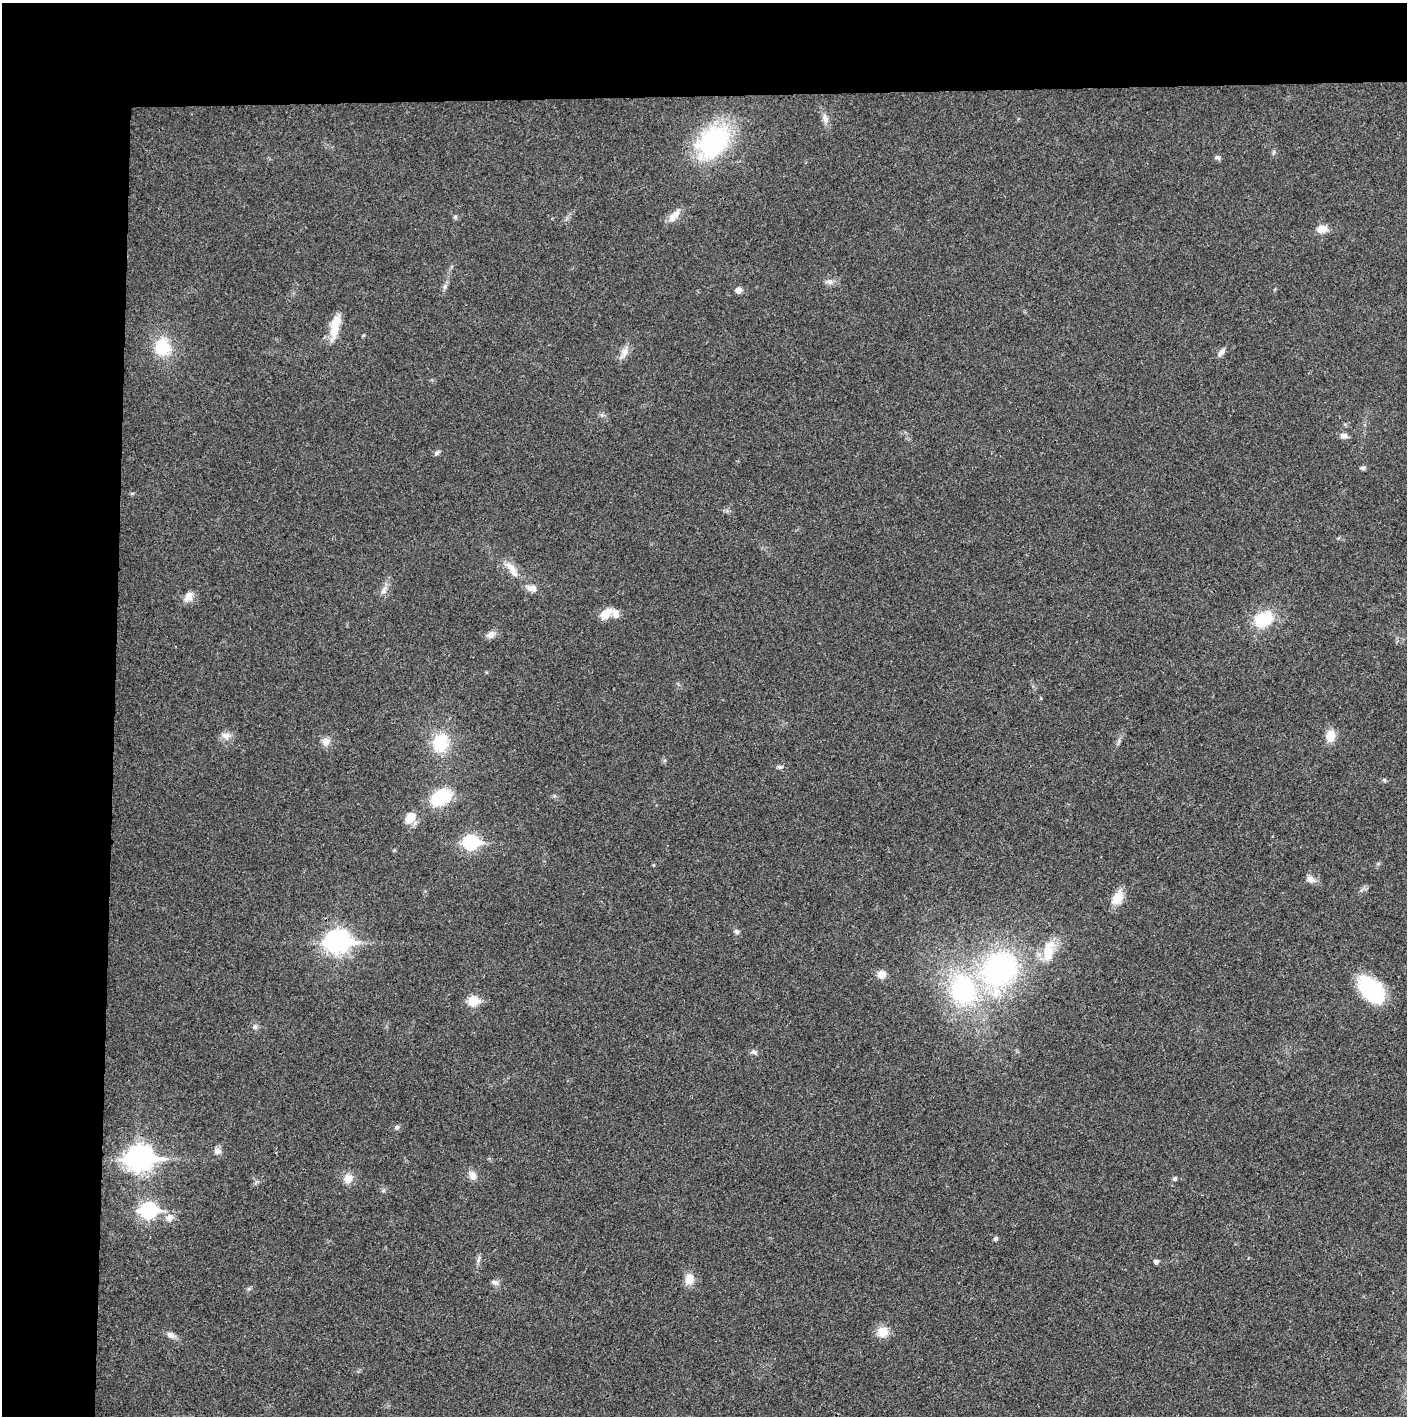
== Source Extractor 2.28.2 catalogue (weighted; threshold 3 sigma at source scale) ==
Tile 1 of 3 x 3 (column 1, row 1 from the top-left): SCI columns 4-1408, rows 2830-4243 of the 4220 x 4243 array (HDU 1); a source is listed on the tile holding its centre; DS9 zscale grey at full resolution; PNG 1409 x 1418 px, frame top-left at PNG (2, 3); no overlay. Shown black and unused: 14% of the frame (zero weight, under 3 of 4 exposures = <1% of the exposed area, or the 3 px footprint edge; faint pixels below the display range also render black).
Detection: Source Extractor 2.28.2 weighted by HDU 2 'WHT'; one run over the whole footprint, this tile lists its part. Background 0.0195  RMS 0.0041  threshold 0.0185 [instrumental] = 3 sigma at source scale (4.5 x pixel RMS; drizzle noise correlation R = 1.50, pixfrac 1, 0.05/0.05 arcsec/px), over >= 5 px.
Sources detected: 62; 2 inside a brighter listed object's ellipse — not listed separately; the other 60 listed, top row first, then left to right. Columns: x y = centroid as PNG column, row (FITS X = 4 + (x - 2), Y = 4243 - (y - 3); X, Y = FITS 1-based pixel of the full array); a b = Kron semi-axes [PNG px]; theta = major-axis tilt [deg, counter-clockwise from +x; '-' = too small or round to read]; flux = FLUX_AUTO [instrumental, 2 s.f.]
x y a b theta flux
825 119 12 8 -67 2.2
713 142 41 29 45 49
1274 152 6 4 71 0.62
1217 157 7 5 -20 1
674 216 21 9 48 3.7
455 217 5 5 - 0.66
1322 229 12 9 3 3.9
830 282 8 7 - 1.6
445 286 6 6 - 0.95
738 290 5 5 - 3.2
335 329 28 12 78 7.2
162 347 18 16 -74 15
624 352 11 9 75 2.7
1221 352 14 5 52 1.5
1344 435 10 7 -8 1.7
436 453 8 6 17 0.94
1363 468 7 6 - 0.88
132 493 6 3 19 0.44
512 569 27 9 -55 5.3
531 588 15 8 -10 2.8
383 591 7 5 -90 1.1
188 596 15 9 54 3
606 614 17 9 44 4.4
1263 619 19 13 33 17
491 634 11 9 49 2
1330 735 12 9 82 6.1
226 736 11 9 -32 2.5
326 741 11 10 - 2.7
440 743 20 15 76 16
780 767 8 5 0 0.94
441 797 18 13 25 20
410 817 15 10 48 5.2
471 842 8 7 - 71
1311 879 11 8 -25 2.4
1117 897 19 12 59 5.8
737 932 8 6 -45 1
338 941 10 8 0 270
1048 952 27 13 87 8.4
999 969 36 30 56 82
881 974 9 9 - 3.3
963 989 43 35 -73 53
1371 990 29 17 -47 32
473 1001 6 6 - 18
255 1027 8 6 -76 1.1
754 1052 9 5 -15 1.1
397 1127 6 6 - 0.77
217 1151 11 8 19 1.9
139 1158 11 9 0 340
472 1175 12 9 -64 2.6
348 1178 12 11 - 3.6
1174 1179 7 4 27 0.67
148 1210 8 7 - 81
170 1218 12 9 26 2.8
996 1238 5 4 - 0.99
1156 1261 5 4 - 1.5
689 1279 12 10 75 4.7
494 1282 11 5 -13 1.2
249 1289 6 4 -17 0.61
882 1332 14 12 21 5.5
171 1335 12 8 -25 2